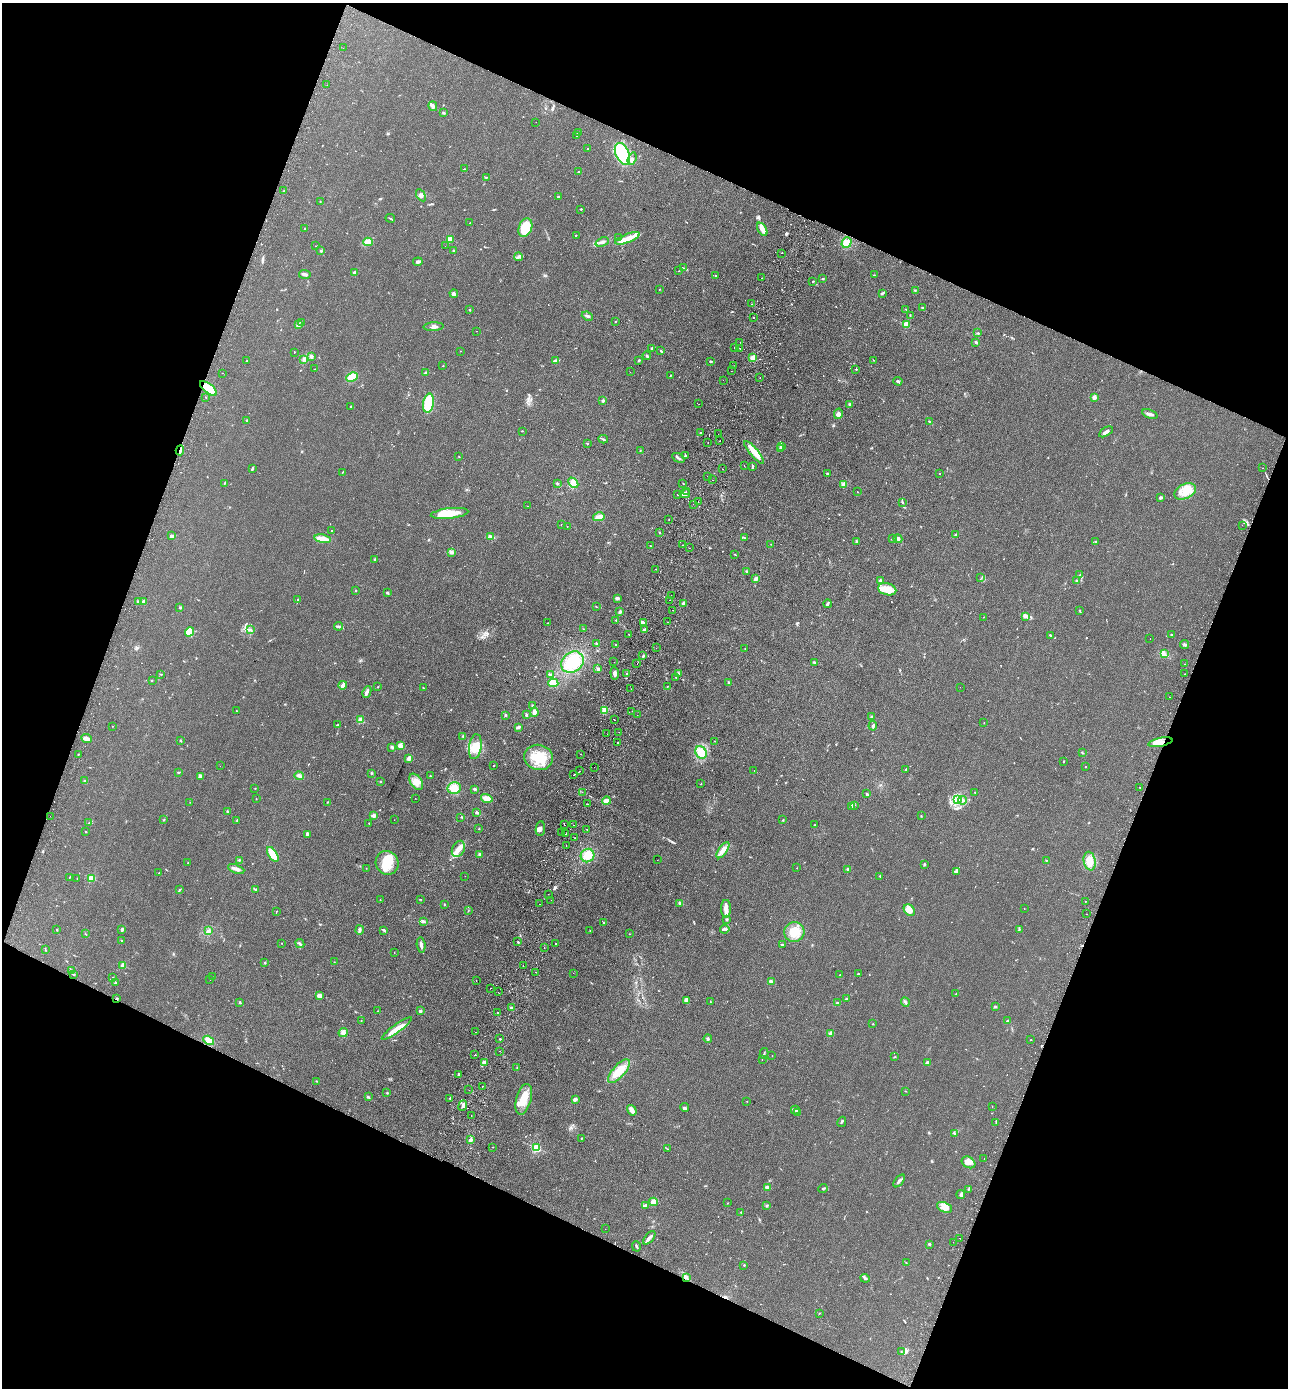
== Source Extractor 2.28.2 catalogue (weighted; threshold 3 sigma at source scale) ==
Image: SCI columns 327-5469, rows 26-5567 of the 5664 x 5594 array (HDU 1 of 3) = the unmasked area's bounding box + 8 px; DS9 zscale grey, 4 x 4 block average (1 PNG px = mean of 4 x 4 image px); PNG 1290 x 1390 px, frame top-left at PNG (2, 3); each listed source drawn as its Kron ellipse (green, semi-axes under 4 px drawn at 4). Shown black and unused: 42% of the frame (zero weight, under 2 of 3 exposures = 3% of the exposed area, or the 3 px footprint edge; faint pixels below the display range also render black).
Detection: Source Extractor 2.28.2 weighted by HDU 2 'WHT'. Background 0.142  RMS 0.011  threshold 0.0517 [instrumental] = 3 sigma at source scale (4.5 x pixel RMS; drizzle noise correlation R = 1.50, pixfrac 1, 0.05/0.05 arcsec/px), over >= 5 px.
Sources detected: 730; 2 too faint to see at this stretch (4 x 4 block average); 3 inside a brighter object's white glare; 38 cosmic-ray / hot-pixel residue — neither listed nor drawn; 21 coinciding with a brighter row at this scale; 34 inside a brighter listed object's ellipse — not listed separately; of the other 632, all 500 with FLUX_AUTO >= 1.87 (the completeness limit of this list) listed and drawn (132 fainter detections not listed), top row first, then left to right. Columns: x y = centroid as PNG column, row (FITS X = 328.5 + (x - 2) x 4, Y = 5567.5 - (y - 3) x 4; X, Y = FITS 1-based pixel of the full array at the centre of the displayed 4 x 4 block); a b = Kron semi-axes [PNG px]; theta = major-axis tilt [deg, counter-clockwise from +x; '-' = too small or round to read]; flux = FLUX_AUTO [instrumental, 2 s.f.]
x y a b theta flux
343 48 2 2 - 3.6
327 85 2 2 - 4.4
433 106 5 3 - 15
443 113 2 2 - 8.3
536 122 2 2 - 2.1
579 133 4 2 - 5.5
577 136 3 2 - 7.9
588 149 2 2 - 4.5
622 154 11 6 -67 400
632 159 6 2 71 13
464 169 3 2 - 3.1
578 172 3 2 - 4.4
486 177 2 2 - 4.6
284 191 2 2 - 3.9
421 195 7 4 -60 19
558 197 2 2 - 10
320 201 2 2 - 3.1
581 209 2 2 - 14
390 218 5 2 - 6.7
470 223 2 2 - 2.3
525 228 9 6 68 240
304 229 2 2 - 2.9
762 229 7 3 -61 41
576 235 2 2 - 2.7
618 238 2 2 - 5
627 238 13 3 21 98
450 239 2 2 - 230
368 242 5 3 - 86
602 242 7 3 21 21
847 243 5 4 - 61
316 246 2 2 - 3.1
445 246 2 2 - 2.7
453 250 2 2 - 3.7
321 251 2 2 - 2.7
781 253 2 2 - 4.3
519 257 4 2 - 8.7
418 262 4 2 - 22
683 268 2 2 - 4.2
679 271 2 2 - 4
354 272 3 2 - 10
305 274 6 3 -6 18
715 275 2 2 - 7.7
874 275 2 2 - 2.8
762 278 2 2 - 7.2
823 279 2 2 - 5.3
813 281 2 2 - 4.4
659 289 2 2 - 5
915 290 2 2 - 2.5
882 293 4 2 - 9.8
454 294 4 3 - 15
752 304 2 2 - 2.9
923 308 2 2 - 4.4
906 309 2 2 - 2.7
470 310 2 2 - 7.9
910 315 3 2 - 3.9
587 316 6 2 -23 13
754 318 2 2 - 5.5
615 321 2 2 - 3.3
301 322 2 2 - 4.8
298 325 3 3 - 16
906 325 2 2 - 300
434 327 10 3 3 23
476 331 2 2 - 2.7
978 333 2 2 - 6.2
740 342 2 2 - 2
976 342 2 2 - 11
734 347 2 2 - 2.1
652 348 3 2 - 6.3
740 348 2 2 - 3.6
460 351 2 2 - 2.2
661 351 3 2 - 6
294 352 2 2 - 3.2
311 356 2 2 - 94
647 356 4 2 - 11
753 358 4 3 - 44
304 359 4 3 - 15
555 360 4 2 - 10
639 360 3 2 - 5.5
873 360 2 2 - 2.3
247 361 2 2 - 2.6
710 361 3 2 - 7.6
443 366 2 2 - 4.8
733 366 2 2 - 2.2
315 369 2 2 - 2.9
856 369 2 2 - 12
731 371 2 2 - 3.2
426 372 4 3 - 9.9
630 372 2 2 - 21
222 373 2 2 - 8.7
670 375 2 2 - 3.4
352 377 6 4 26 95
760 378 2 2 - 2.6
723 380 2 2 - 3.2
898 381 4 2 - 17
208 388 10 4 -37 150
206 397 2 2 - 2.9
1094 397 2 2 - 140
603 401 2 2 - 51
428 403 10 5 81 230
699 404 2 2 - 3.5
850 404 3 2 - 7.9
351 406 2 2 - 2.1
838 414 5 4 - 22
1150 414 8 3 -21 23
247 420 2 2 - 14
929 421 3 2 - 7.7
522 431 2 2 - 3.2
1106 432 7 2 32 20
700 433 2 2 - 5.5
718 434 2 2 - 5.5
603 439 5 2 - 9.2
720 441 2 2 - 11
708 442 2 2 - 2.5
587 443 2 2 - 4.3
781 446 2 2 - 4.1
780 448 2 2 - 2.8
180 450 5 2 - 15
640 450 2 2 - 2.6
754 452 14 3 -50 97
685 455 3 2 - 9.2
459 457 2 2 - 3
678 458 7 2 -32 14
744 465 2 2 - 3.8
753 466 4 2 - 7.9
252 468 3 2 - 9.5
1262 468 2 2 - 3.2
723 469 2 2 - 3.2
342 472 2 2 - 2.5
939 473 2 2 - 3.3
828 474 2 2 - 8.8
708 476 2 2 - 2.2
713 480 2 2 - 2.2
224 483 3 2 - 4.3
557 483 2 2 - 5.3
573 483 6 4 -48 56
683 483 2 2 - 3.4
844 484 3 3 - 30
686 491 2 2 - 3
1185 491 11 7 26 100
858 492 2 2 - 2.4
678 494 2 2 - 4.5
685 494 5 2 - 42
1161 497 3 2 - 16
698 501 2 2 - 2.6
902 503 4 2 - 6.9
693 504 2 2 - 4.3
527 506 2 2 - 2.2
450 513 19 5 6 140
599 517 6 3 14 45
669 520 2 2 - 5.9
561 524 2 2 - 3.5
1242 525 2 2 - 4.2
567 526 2 2 - 3.4
332 531 2 2 - 3.1
659 532 2 2 - 3.5
956 534 3 2 - 7.7
172 536 4 3 - 12
490 537 4 3 - 12
745 538 2 2 - 3
892 538 2 2 - 3.8
322 539 8 3 -10 77
898 539 4 2 - 11
856 541 3 2 - 5.8
1095 541 2 2 - 4.8
771 544 2 2 - 2.3
683 545 2 2 - 4.2
650 546 2 2 - 5.6
689 548 2 2 - 11
451 552 4 3 - 13
735 554 3 2 - 3.7
375 559 3 2 - 4.4
655 569 2 2 - 9
746 572 2 2 - 12
1080 575 3 2 - 7
756 578 4 2 - 24
981 578 2 2 - 2.2
881 580 3 2 - 7.8
1076 580 2 2 - 5.1
887 589 9 6 -14 64
355 590 2 2 - 8.1
387 593 4 2 - 5.9
671 595 2 2 - 2.4
617 598 3 2 - 20
298 600 2 2 - 13
670 600 2 2 - 2
138 601 2 2 - 25
143 601 2 2 - 65
683 604 3 2 - 20
827 604 4 2 - 15
596 607 3 2 - 2.6
180 608 3 3 - 6.5
673 610 2 2 - 4.6
1080 610 2 2 - 4.2
620 612 2 2 - 16
984 617 2 2 - 5.1
1025 617 2 2 - 4.1
616 620 2 2 - 4
668 622 2 2 - 2.1
548 623 3 2 - 2.3
643 623 4 2 - 18
339 626 4 2 - 14
583 629 2 2 - 2.4
250 630 2 2 - 5.9
644 630 3 2 - 23
190 632 5 3 - 27
629 635 2 2 - 2.5
1050 635 3 2 - 5.2
1171 635 2 2 - 9.6
1150 639 2 2 - 9.5
596 644 2 2 - 7.8
1185 644 4 3 - 9.5
616 645 2 2 - 9.4
656 648 2 2 - 2.8
745 648 2 2 - 3.1
1164 654 2 2 - 4.4
643 656 2 2 - 6.5
572 662 12 10 35 210
614 662 2 2 - 2.3
814 663 3 2 - 16
637 664 2 2 - 2.9
1184 664 2 2 - 8.8
598 669 3 3 - 13
615 673 6 4 -84 26
627 673 2 2 - 3.4
678 673 2 2 - 10
161 674 2 2 - 3
1185 674 2 2 - 5.2
550 675 4 2 - 20
676 677 3 2 - 5.4
152 680 3 2 - 2.2
553 683 5 4 - 76
729 683 3 2 - 3.8
343 685 4 2 - 28
668 686 2 2 - 2.2
378 687 2 2 - 2.7
960 687 2 2 - 2.7
423 688 2 2 - 3.1
631 689 2 2 - 5.8
367 692 6 2 65 23
1169 697 2 2 - 4.4
533 706 2 2 - 19
604 710 4 3 - 50
236 711 2 2 - 8.3
632 711 2 2 - 4.7
534 712 4 2 - 42
505 715 3 2 - 6
526 715 3 2 - 7.2
637 715 2 2 - 2.4
872 717 3 2 - 5.5
361 720 2 2 - 250
615 720 2 2 - 5.5
984 723 2 2 - 1.9
337 725 2 2 - 8.6
112 726 2 2 - 5.1
873 726 5 3 - 11
518 727 3 2 - 17
619 732 2 2 - 3.4
607 734 2 2 - 2.6
463 736 3 2 - 7.1
86 738 6 3 -24 30
180 741 3 2 - 5.3
714 741 2 2 - 1.9
618 742 2 2 - 11
1160 742 12 4 12 78
400 746 3 3 - 26
392 747 3 2 - 11
475 747 12 6 82 86
701 752 6 5 - 93
1082 753 3 2 - 5
78 754 2 2 - 8.5
580 754 2 2 - 5.3
539 757 14 12 -15 180
409 758 4 3 - 17
1063 761 2 2 - 4.2
220 766 2 2 - 2.1
493 766 2 2 - 2.7
1086 766 2 2 - 5.9
594 767 2 2 - 1.9
906 769 3 2 - 2.8
754 770 2 2 - 3.1
580 771 2 2 - 4.3
178 772 3 2 - 4.9
371 773 3 2 - 4
574 775 2 2 - 5.8
200 776 3 3 - 24
299 776 4 3 - 18
430 776 2 2 - 4.6
84 781 4 2 - 7.7
380 782 2 2 - 2
416 782 9 5 -57 50
701 784 2 2 - 4.6
1140 787 2 2 - 10
255 788 2 2 - 2.5
454 788 6 6 - 85
475 789 3 2 - 13
582 792 2 2 - 3
975 792 2 2 - 3
867 794 3 2 - 10
415 798 2 2 - 6
487 798 6 3 -15 62
256 799 2 2 - 3.3
957 800 4 4 - 22
962 800 4 3 - 15
606 801 4 3 - 31
190 802 2 2 - 2
327 802 2 2 - 4.5
588 804 2 2 - 2.2
854 805 2 2 - 5
851 806 3 2 - 6.6
227 812 2 2 - 4.9
477 813 3 2 - 12
50 816 2 2 - 2.1
374 816 3 3 - 19
921 816 2 2 - 4.1
461 817 2 2 - 2.9
164 820 2 2 - 3.2
237 820 2 2 - 4.9
394 820 2 2 - 3.5
783 820 2 2 - 4.3
89 823 2 2 - 3.6
369 823 2 2 - 1.9
564 825 2 2 - 4.4
574 825 2 2 - 3.9
815 825 2 2 - 2.2
479 829 2 2 - 2.2
540 829 7 4 84 25
587 829 2 2 - 4.9
86 832 2 2 - 4.6
562 832 2 2 - 3.9
307 834 2 2 - 8.6
566 834 2 2 - 5
575 838 2 2 - 2.7
566 846 2 2 - 2
458 849 8 6 65 48
723 850 9 3 55 59
273 854 8 4 -58 93
480 855 3 3 - 15
588 855 7 6 - 100
239 860 2 2 - 4.1
657 860 2 2 - 1.9
1046 860 2 2 - 3.8
1090 861 9 6 -79 73
188 863 2 2 - 3.5
387 863 12 11 - 120
924 864 3 2 - 6.4
366 868 2 2 - 2.7
797 868 2 2 - 2.2
236 869 8 3 -20 31
848 869 3 2 - 15
957 871 3 2 - 10
159 873 2 2 - 2.6
465 876 2 2 - 2.3
880 876 2 2 - 4.6
69 877 2 2 - 2.1
77 878 2 2 - 3
91 878 2 2 - 350
255 889 2 2 - 11
180 890 2 2 - 2.6
548 894 2 2 - 2.8
421 899 2 2 - 2.9
380 900 2 2 - 2.5
551 900 2 2 - 5.2
1085 902 2 2 - 2.1
680 903 3 3 - 12
444 904 2 2 - 3.4
540 904 2 2 - 2
1024 908 2 2 - 2.5
726 909 9 5 90 44
909 910 6 5 - 49
276 911 3 2 - 2.5
468 911 2 2 - 2.3
1086 914 2 2 - 2.6
727 920 3 2 - 8.4
423 922 4 2 - 9
603 923 2 2 - 6.1
122 929 3 2 - 17
725 929 4 2 - 23
1019 929 4 2 - 6.1
57 930 2 2 - 4.2
359 930 5 3 - 12
384 930 3 2 - 14
208 931 2 2 - 28
590 931 2 2 - 4.7
794 932 10 9 - 120
86 934 2 2 - 2.2
629 934 2 2 - 4
121 941 2 2 - 6.6
518 942 2 2 - 4.8
281 943 2 2 - 2.4
555 943 2 2 - 4.4
300 944 5 3 - 12
421 945 7 2 -81 29
782 945 3 2 - 3.7
544 948 2 2 - 3.5
45 949 4 2 - 4.8
394 953 2 2 - 2
334 962 2 2 - 2.8
264 963 2 2 - 3.8
123 966 2 2 - 180
523 966 2 2 - 7.4
72 971 2 2 - 2.9
536 972 2 2 - 5
573 973 2 2 - 2.1
858 974 2 2 - 7.1
74 975 2 2 - 2.5
840 975 2 2 - 7.6
113 977 2 2 - 3.1
212 977 2 2 - 2.2
210 980 2 2 - 4
476 980 2 2 - 4.7
771 981 3 2 - 21
115 982 3 2 - 4.5
490 988 2 2 - 10
498 992 2 2 - 2.5
956 993 2 2 - 2.8
319 996 4 4 - 34
117 999 2 2 - 8.5
846 999 3 2 - 5.8
686 1000 3 3 - 22
710 1001 2 2 - 2
239 1002 3 2 - 5.7
905 1002 5 3 - 12
838 1003 2 2 - 11
995 1007 3 2 - 9.5
511 1008 3 2 - 8.9
378 1011 2 2 - 3.1
420 1011 2 2 - 61
498 1012 2 2 - 6.3
361 1020 2 2 - 2.3
1007 1021 3 2 - 9.4
873 1024 2 2 - 3.2
397 1029 18 3 36 79
475 1032 2 2 - 1.9
343 1033 4 4 - 33
831 1033 2 2 - 110
500 1039 2 2 - 5.8
708 1039 4 2 - 12
209 1040 6 4 -31 57
1031 1040 2 2 - 3.2
500 1051 2 2 - 2.5
764 1053 5 2 - 6.7
474 1055 2 2 - 25
772 1056 2 2 - 2.4
895 1057 2 2 - 4.1
762 1060 2 2 - 2.9
485 1062 4 2 - 10
928 1063 4 3 - 22
517 1068 4 2 - 5.8
619 1071 15 6 48 140
459 1074 2 2 - 19
316 1081 2 2 - 3
482 1086 2 2 - 3.5
469 1090 2 2 - 6.3
905 1091 2 2 - 2.1
387 1092 2 2 - 4.4
368 1097 3 2 - 6.1
450 1098 2 2 - 16
524 1099 16 7 75 110
575 1099 3 2 - 30
747 1101 2 2 - 1.9
463 1105 5 2 - 19
992 1106 2 2 - 2
685 1108 4 2 - 8.4
632 1110 5 3 - 33
795 1110 4 2 - 18
798 1113 2 2 - 4.1
471 1115 2 2 - 2.7
842 1122 5 2 - 6.8
996 1122 2 2 - 3.4
954 1133 2 2 - 3
581 1138 2 2 - 2.6
470 1140 3 2 - 28
493 1147 2 2 - 1.9
536 1148 2 2 - 670
668 1149 3 2 - 3.9
984 1159 2 2 - 4.2
969 1162 7 5 -31 34
899 1181 7 2 49 21
767 1187 4 3 - 9.8
823 1188 4 2 - 7.5
968 1189 2 2 - 3.2
961 1195 4 3 - 14
653 1202 4 3 - 34
728 1203 2 2 - 7.5
645 1205 2 2 - 11
767 1205 2 2 - 7.8
944 1207 8 4 -24 44
741 1212 2 2 - 4.4
605 1229 2 2 - 3.2
649 1238 8 2 51 26
960 1238 2 2 - 5.5
953 1242 2 2 - 1.9
929 1244 2 2 - 48
636 1246 5 2 - 8.6
906 1262 2 2 - 3
744 1265 2 2 - 16
687 1277 2 2 - 2.8
865 1278 5 3 - 12
819 1313 2 2 - 3.2
901 1352 2 2 - 3.6
Overlapping masked pixels (flux is a lower limit): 4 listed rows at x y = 208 388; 180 450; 1160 742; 117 999
Diffuse or blended objects may show on this block-average render without a row.